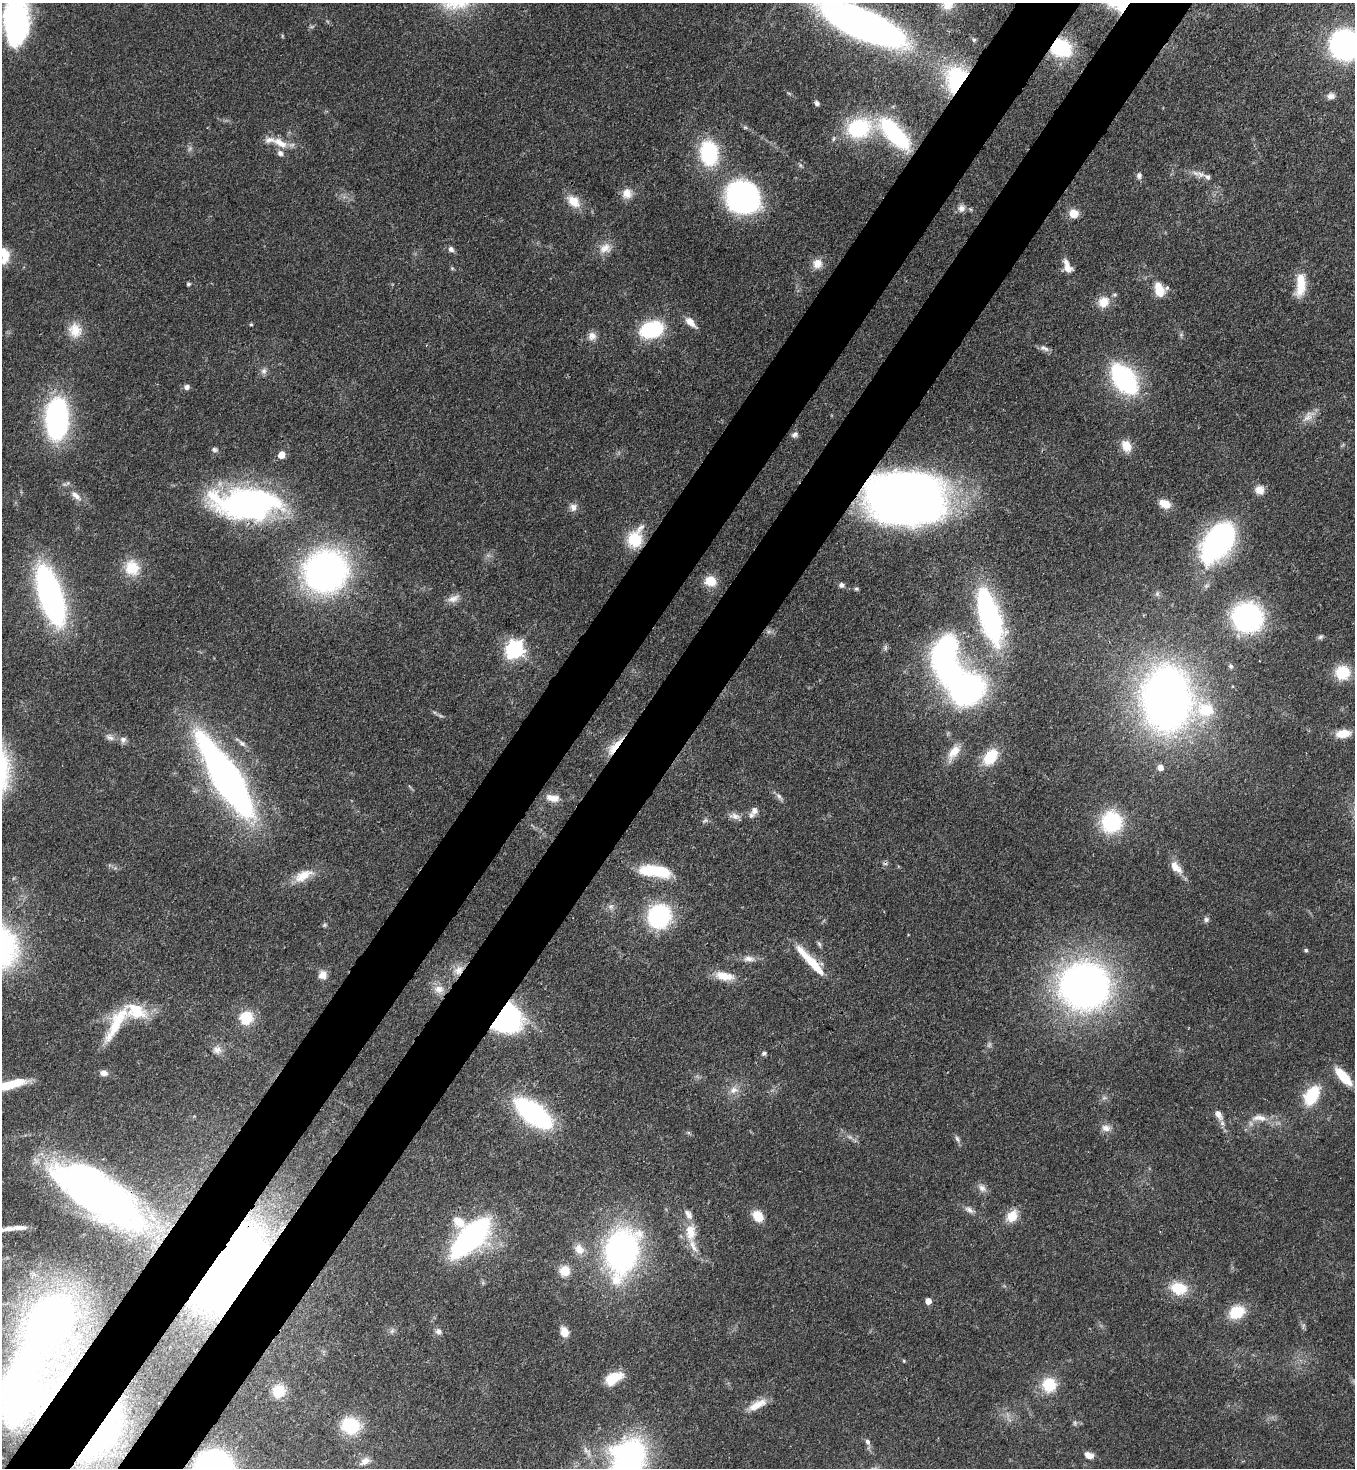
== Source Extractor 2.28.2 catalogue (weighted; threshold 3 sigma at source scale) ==
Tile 7 of 4 x 4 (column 3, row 2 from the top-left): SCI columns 2938-4290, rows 2995-4460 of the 6007 x 5986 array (HDU 1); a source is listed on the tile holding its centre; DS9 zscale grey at full resolution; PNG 1357 x 1470 px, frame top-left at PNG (2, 3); no overlay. Shown black and unused: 10% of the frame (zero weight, under 3 of 4 exposures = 7% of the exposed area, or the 3 px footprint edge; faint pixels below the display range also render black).
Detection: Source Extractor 2.28.2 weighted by HDU 2 'WHT'; one run over the whole footprint, this tile lists its part. Background 0.0969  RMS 0.004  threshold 0.0181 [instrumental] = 3 sigma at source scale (4.5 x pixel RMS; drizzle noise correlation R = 1.50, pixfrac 1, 0.05/0.05 arcsec/px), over >= 5 px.
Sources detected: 175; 4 too faint to see at this stretch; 5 inside a brighter object's white glare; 1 cosmic-ray / hot-pixel residue — not listed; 14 inside a brighter listed object's ellipse — not listed separately; the other 151 listed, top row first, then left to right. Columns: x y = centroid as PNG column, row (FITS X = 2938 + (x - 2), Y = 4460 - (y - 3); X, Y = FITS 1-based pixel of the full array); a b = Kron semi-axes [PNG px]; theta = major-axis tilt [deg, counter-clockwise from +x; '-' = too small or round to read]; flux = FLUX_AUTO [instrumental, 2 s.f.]
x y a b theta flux
1119 3 29 20 -4 19
948 4 17 16 - 7.1
18 19 64 25 -84 91
862 24 59 18 -24 400
282 36 6 3 73 0.39
974 40 6 5 - 0.78
1345 45 20 20 - 110
1061 47 21 17 -23 29
956 79 28 23 82 43
1331 96 10 8 14 1.9
817 103 5 4 - 1
859 128 30 22 16 33
894 134 44 17 -45 45
280 143 24 10 -29 6.7
709 153 24 17 -81 36
1200 174 12 8 -16 2.6
1139 175 9 7 82 1.3
627 193 14 14 - 4.4
743 197 28 25 -27 96
573 201 21 13 -42 6.6
961 208 11 10 - 2.4
1074 213 10 9 - 5
605 248 18 14 19 4.9
451 249 7 7 - 1.6
5 256 19 10 -89 6
817 264 13 12 - 4.3
452 268 5 5 - 0.55
1068 268 11 8 -46 3.8
188 284 5 4 - 0.7
1300 285 30 11 84 9.6
1160 292 14 12 -16 5.5
1103 302 15 14 - 6
690 322 17 8 -43 4
251 324 4 4 - 0.49
651 329 17 12 17 43
75 330 20 18 -67 7.6
1181 335 6 6 - 0.76
592 336 11 11 - 2.8
1044 348 14 6 -23 1.8
264 371 9 7 -67 1.6
1124 379 24 14 -53 82
187 387 7 7 - 1.5
1307 418 16 8 30 3.5
57 419 36 19 87 91
795 434 8 6 24 1.3
1126 446 15 11 -61 5.4
215 450 8 6 -3 1
281 455 5 5 - 8.1
1259 490 11 10 - 3.8
76 496 19 8 -43 3.9
905 498 52 36 -5 530
247 504 64 29 -1 130
1165 504 12 8 -24 5.7
573 507 11 10 - 2.4
635 538 24 15 67 14
1219 541 38 22 54 120
132 568 21 19 -64 11
325 571 37 34 39 160
710 581 13 11 -17 7.1
841 585 7 6 - 1.4
856 589 6 5 - 0.66
50 595 37 13 -73 200
453 598 18 9 24 3.3
989 616 49 17 -73 99
1247 617 24 23 - 79
1320 637 8 6 44 0.96
514 649 8 7 - 160
945 665 36 21 -67 100
1231 666 6 6 - 0.8
1342 673 16 15 - 13
1167 699 42 31 -89 350
1205 709 28 22 -9 17
1343 734 16 9 7 6
110 737 13 8 -29 2.1
123 740 9 8 - 1.8
242 743 12 6 -37 1.8
614 746 30 8 50 6.7
954 752 24 11 57 6.3
990 757 20 13 53 13
1160 768 6 5 - 3.2
226 778 62 15 -58 340
550 797 13 9 -36 3.4
779 797 13 6 -45 1.6
754 811 9 8 - 2.4
735 816 17 8 -9 2.8
705 820 7 5 43 0.94
1112 822 24 23 - 27
1176 867 19 10 -50 4.8
648 870 24 13 8 14
303 876 28 12 28 7.7
611 907 9 6 -15 1.6
659 916 24 22 68 42
1206 919 7 7 - 1.1
324 925 6 5 - 0.68
819 944 10 4 -58 0.83
1306 950 5 5 - 0.69
749 959 16 8 3 2.9
815 965 43 9 -47 13
458 970 17 11 44 4.9
323 975 10 10 - 3.1
724 976 26 11 -10 7.3
1084 986 41 38 -13 230
439 989 14 11 8 4.3
246 1018 15 14 - 11
505 1018 22 20 11 130
116 1023 53 13 60 16
217 1050 12 10 -23 2.7
764 1053 5 4 - 1.1
104 1073 10 7 -9 2.1
1343 1076 23 9 -48 12
2 1086 37 11 19 14
734 1090 12 10 23 3.5
1312 1095 21 13 60 18
533 1113 28 13 -37 100
1219 1115 16 8 -62 3
1259 1118 23 9 -3 5.3
1106 1128 13 9 -7 2.8
957 1139 10 5 -58 1.3
982 1188 13 9 -46 2.4
96 1192 75 28 -34 230
969 1210 14 7 -35 2.1
758 1216 12 9 -52 8.3
1012 1216 15 12 47 6.8
459 1222 17 11 -42 7.3
20 1227 19 6 1 2.9
690 1232 25 14 -90 9.1
470 1238 31 14 45 140
579 1249 16 12 -55 4.8
622 1252 40 27 78 140
223 1263 47 24 43 600
564 1271 12 12 - 6.2
1179 1288 21 15 -12 11
928 1301 5 5 - 4.1
1237 1312 18 13 24 12
50 1321 36 23 56 340
392 1331 8 5 45 1.1
438 1331 9 9 - 1.7
564 1332 10 8 -70 4.7
904 1361 5 4 - 0.42
613 1378 18 10 30 9
1049 1385 18 18 - 12
279 1391 12 12 - 11
18 1392 37 26 70 320
757 1405 26 9 28 6
1075 1423 6 5 - 0.8
350 1426 19 17 -17 19
102 1433 51 15 56 43
868 1442 8 6 -65 1.4
1089 1455 10 7 -21 3.3
365 1461 12 7 31 2.8
627 1466 43 24 76 180
Overlapping masked pixels (flux is a lower limit): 18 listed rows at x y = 1119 3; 862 24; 1061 47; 956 79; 905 498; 247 504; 1247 617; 1167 699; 614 746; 815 965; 458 970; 1084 986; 505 1018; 96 1192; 223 1263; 50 1321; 18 1392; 102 1433
Isophote crosses this tile's border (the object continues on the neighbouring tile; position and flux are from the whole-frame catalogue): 9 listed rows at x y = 1119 3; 948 4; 18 19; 862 24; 1345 45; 5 256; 2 1086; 18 1392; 627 1466